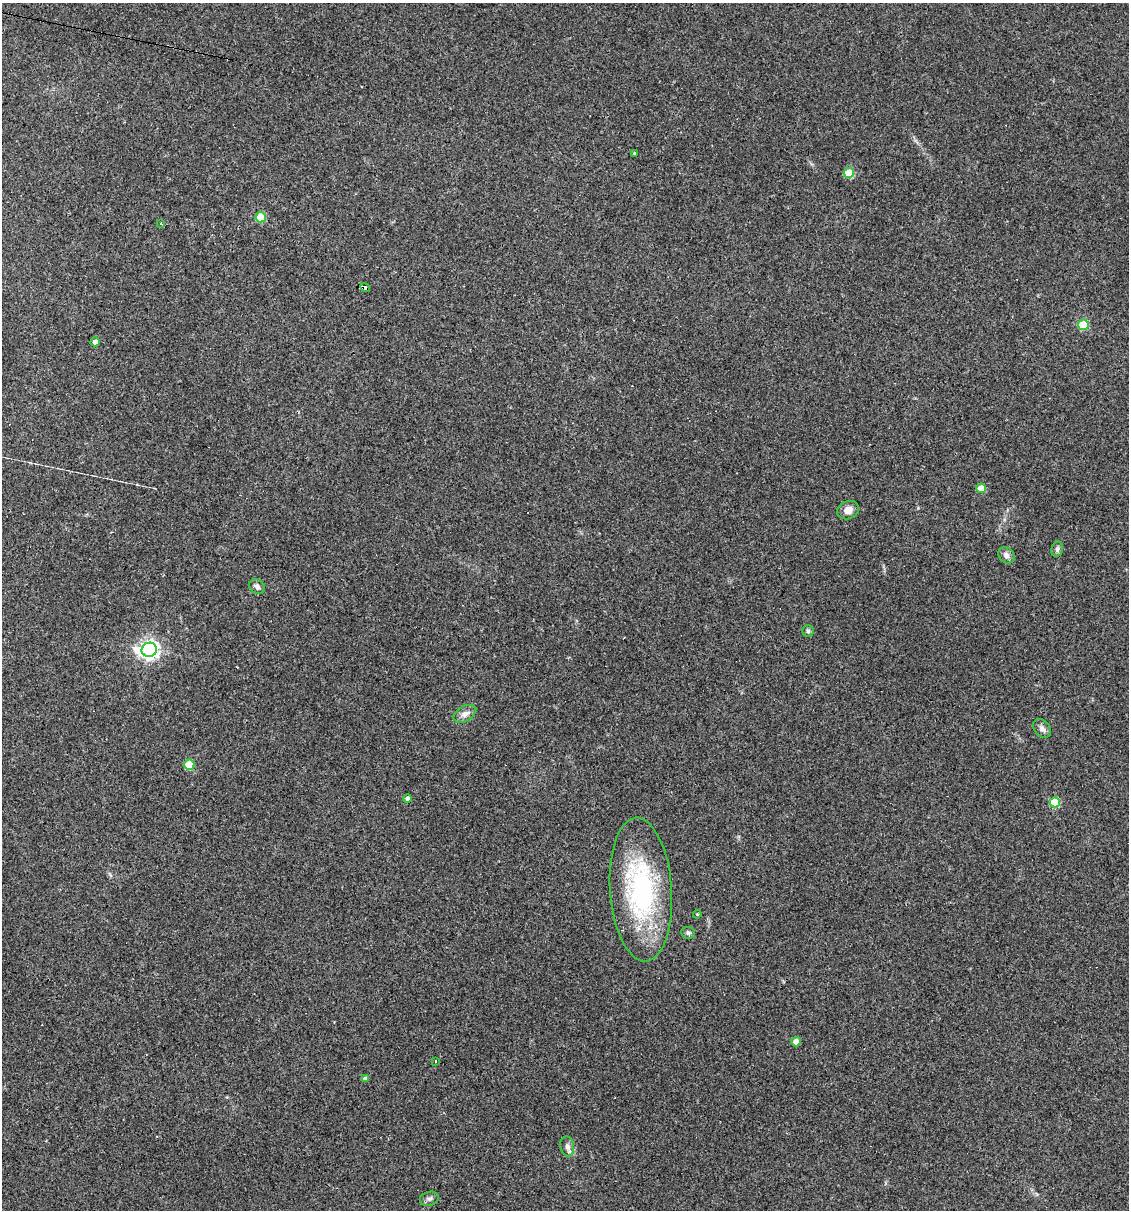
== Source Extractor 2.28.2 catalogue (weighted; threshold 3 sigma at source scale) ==
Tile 11 of 4 x 4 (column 3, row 3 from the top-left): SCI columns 2487-3613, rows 1209-2416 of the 4853 x 4831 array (HDU 1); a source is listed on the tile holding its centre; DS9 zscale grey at full resolution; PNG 1131 x 1212 px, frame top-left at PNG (2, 3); each listed source drawn as its Kron ellipse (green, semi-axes under 4 px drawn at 4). Shown black and unused: <1% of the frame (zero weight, under 3 of 4 exposures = <1% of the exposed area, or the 3 px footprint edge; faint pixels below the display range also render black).
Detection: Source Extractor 2.28.2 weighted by HDU 2 'WHT'; one run over the whole footprint, this tile lists its part. Background 0.149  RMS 0.0066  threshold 0.0296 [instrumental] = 3 sigma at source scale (4.5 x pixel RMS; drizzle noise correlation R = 1.50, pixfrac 1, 0.05/0.05 arcsec/px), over >= 5 px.
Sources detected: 29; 1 cosmic-ray / hot-pixel residue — neither listed nor drawn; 1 inside a brighter listed object's ellipse — not listed separately; the other 27 listed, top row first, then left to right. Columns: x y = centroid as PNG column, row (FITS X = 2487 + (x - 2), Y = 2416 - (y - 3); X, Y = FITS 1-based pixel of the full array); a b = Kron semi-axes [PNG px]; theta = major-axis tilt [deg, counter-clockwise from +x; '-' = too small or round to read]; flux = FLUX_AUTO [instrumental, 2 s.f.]
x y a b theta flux
634 153 3 2 - 0.54
849 173 5 5 - 25
261 217 5 5 - 26
161 224 4 3 - 0.74
365 287 5 3 - 79
1083 325 5 5 - 33
95 342 4 4 - 2.6
981 488 5 5 - 15
848 510 11 9 23 4.8
1057 549 8 5 75 1.4
1006 555 9 7 -46 3.3
257 586 8 6 -40 2.5
808 631 6 6 - 1.3
149 650 8 7 - 300
465 714 12 7 31 3.9
1042 728 11 7 -49 2.6
189 765 5 5 - 21
407 798 4 4 - 1.8
1055 802 5 5 - 30
641 890 72 31 -86 100
697 914 4 4 - 0.74
688 933 7 6 - 1.6
796 1042 5 4 - 4.7
436 1062 4 2 - 0.74
366 1079 4 4 - 2.2
567 1146 10 7 -78 2.6
429 1199 10 7 14 2
Overlapping masked pixels (flux is a lower limit): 1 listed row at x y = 365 287